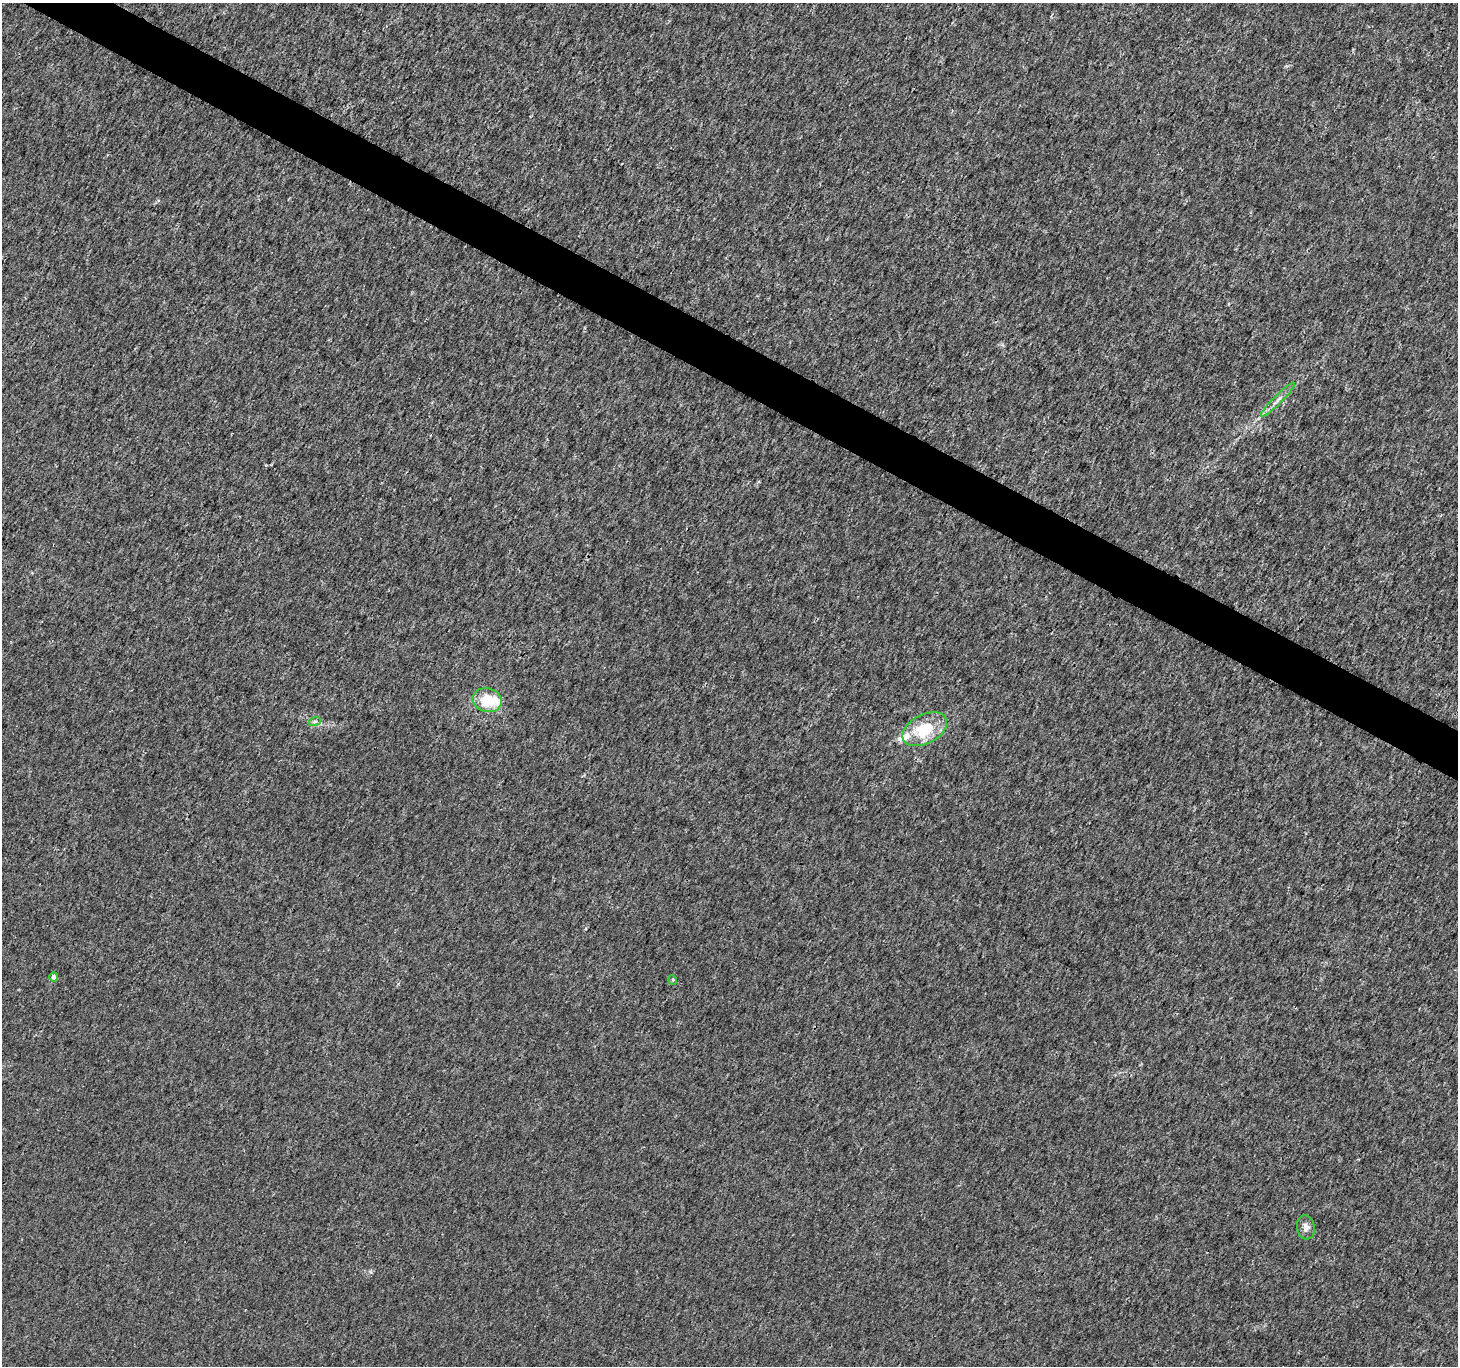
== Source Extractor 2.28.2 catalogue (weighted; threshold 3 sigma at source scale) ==
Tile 11 of 4 x 4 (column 3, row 3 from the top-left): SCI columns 2911-4366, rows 1560-2923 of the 5829 x 5912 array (HDU 1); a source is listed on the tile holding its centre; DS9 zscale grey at full resolution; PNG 1460 x 1368 px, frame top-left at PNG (2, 3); each listed source drawn as its Kron ellipse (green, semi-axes under 4 px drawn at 4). Shown black and unused: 3% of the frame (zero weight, under 3 of 4 exposures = <1% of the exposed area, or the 3 px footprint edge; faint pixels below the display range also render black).
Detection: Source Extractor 2.28.2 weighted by HDU 2 'WHT'; one run over the whole footprint, this tile lists its part. Background 0.00177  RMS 0.0021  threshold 0.00935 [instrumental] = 3 sigma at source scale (4.5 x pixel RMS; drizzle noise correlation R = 1.50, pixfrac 1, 0.0396/0.0396 arcsec/px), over >= 5 px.
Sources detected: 9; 2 inside a brighter listed object's ellipse — not listed separately; the other 7 listed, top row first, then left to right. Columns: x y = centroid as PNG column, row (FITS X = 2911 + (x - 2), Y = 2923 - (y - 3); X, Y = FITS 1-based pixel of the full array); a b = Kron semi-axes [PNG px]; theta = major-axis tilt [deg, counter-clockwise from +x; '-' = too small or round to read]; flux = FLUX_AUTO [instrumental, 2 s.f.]
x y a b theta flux
1278 400 23 4 45 1.4
487 700 14 12 -12 6.1
315 721 6 4 20 0.37
925 729 24 14 28 8.2
54 977 5 4 - 0.7
673 980 5 3 - 0.2
1306 1227 12 9 -82 1.2